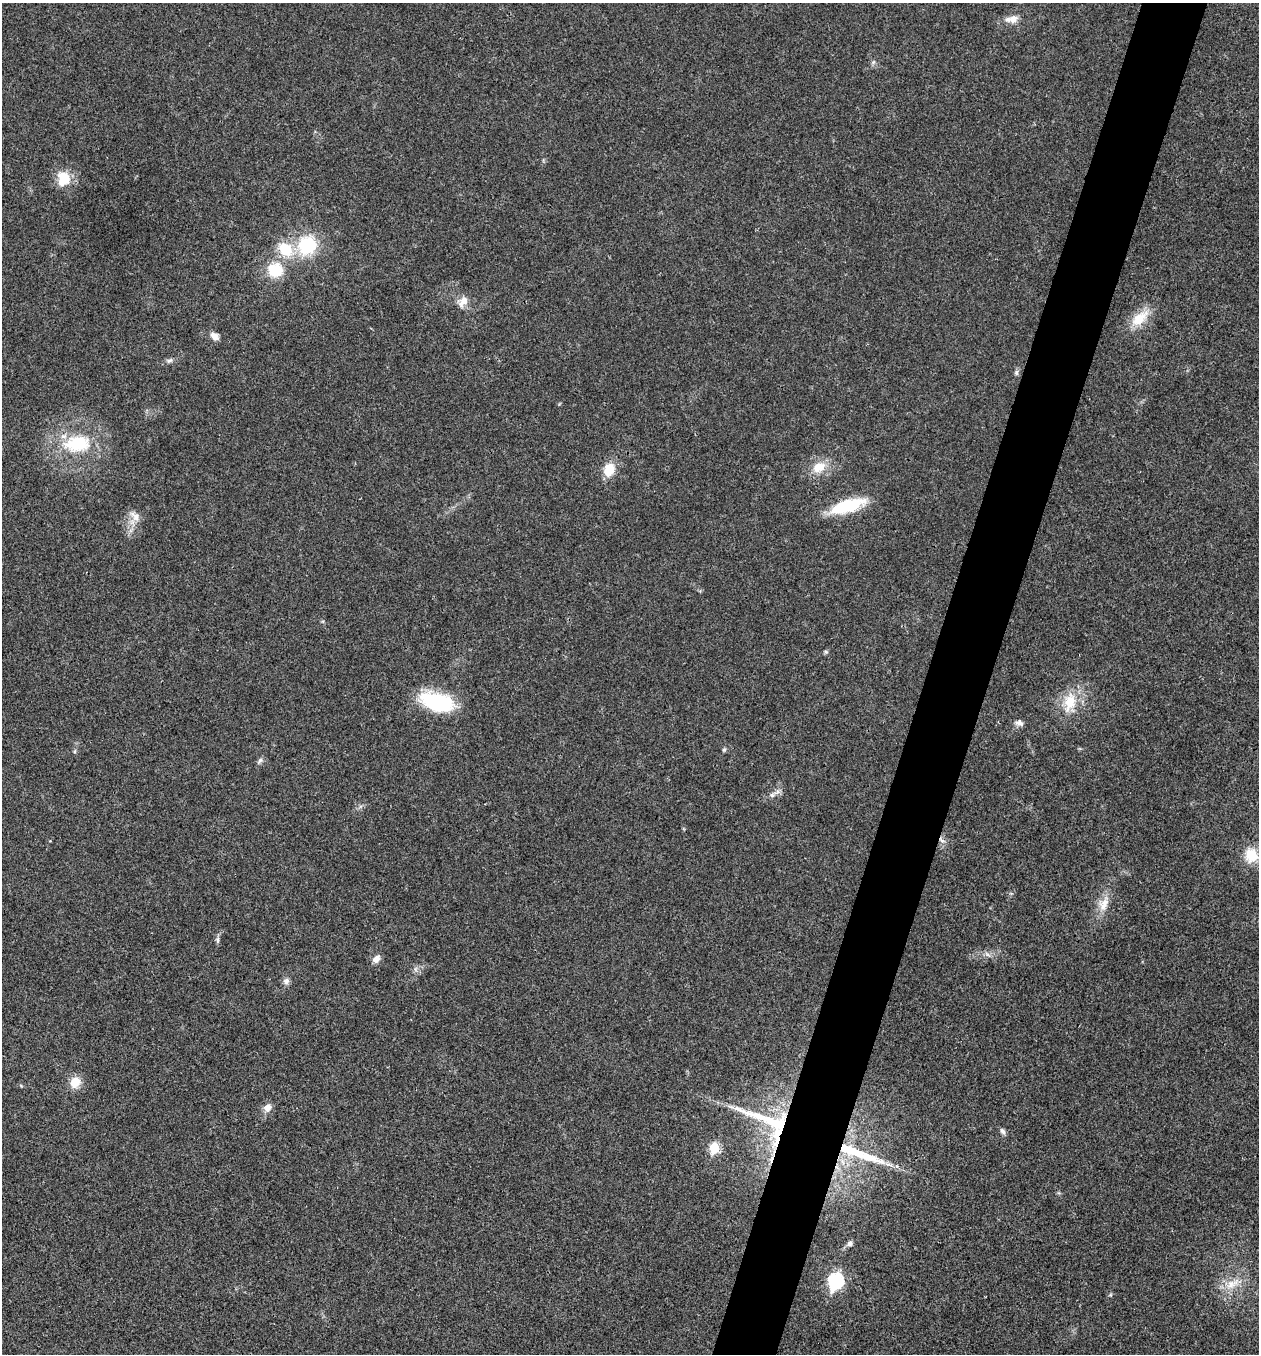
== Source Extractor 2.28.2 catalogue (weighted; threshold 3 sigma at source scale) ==
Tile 10 of 4 x 4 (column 2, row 3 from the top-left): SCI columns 1524-2780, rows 1355-2706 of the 5431 x 5417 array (HDU 1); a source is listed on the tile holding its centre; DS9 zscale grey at full resolution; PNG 1261 x 1356 px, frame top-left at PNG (2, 3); no overlay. Shown black and unused: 5% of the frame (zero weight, under 3 of 4 exposures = <1% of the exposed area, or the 3 px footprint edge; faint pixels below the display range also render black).
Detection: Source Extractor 2.28.2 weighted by HDU 2 'WHT'; one run over the whole footprint, this tile lists its part. Background 0.0216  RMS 0.004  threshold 0.0179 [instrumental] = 3 sigma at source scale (4.5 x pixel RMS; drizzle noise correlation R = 1.50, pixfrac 1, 0.05/0.05 arcsec/px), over >= 5 px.
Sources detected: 41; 1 inside a brighter listed object's ellipse — not listed separately; the other 40 listed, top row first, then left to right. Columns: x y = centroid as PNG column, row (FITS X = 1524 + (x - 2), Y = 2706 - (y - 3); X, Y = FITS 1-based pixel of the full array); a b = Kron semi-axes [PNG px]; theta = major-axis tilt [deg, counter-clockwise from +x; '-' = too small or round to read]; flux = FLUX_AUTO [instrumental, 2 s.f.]
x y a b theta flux
1012 19 20 9 6 4
873 62 7 5 45 0.85
63 178 17 14 88 9.5
307 245 20 18 49 23
285 249 20 15 -38 12
275 270 16 16 - 13
463 302 16 9 56 3.6
1140 318 27 13 41 9.4
214 336 12 7 -38 2.5
169 360 10 6 20 1.3
1016 372 7 5 89 0.91
77 444 32 19 7 23
819 467 20 14 25 7.3
609 469 16 12 70 7.7
847 506 41 13 17 20
135 516 17 10 -46 3.6
826 652 6 5 - 0.66
437 702 38 18 -16 31
1070 702 28 16 75 12
1019 723 11 7 -23 1.6
724 749 6 5 - 0.62
260 761 11 5 53 1.1
772 795 9 7 18 1.5
941 840 9 5 -48 1.5
1251 855 14 12 -68 11
1011 893 6 4 -18 0.51
1104 904 23 12 66 5.9
217 940 10 5 -85 1.1
987 954 10 5 -35 1.2
376 959 10 7 51 2.6
286 981 9 8 - 1.6
75 1082 8 7 - 9.5
268 1108 12 9 44 2.9
769 1121 92 17 -19 33
1003 1131 9 6 -58 1.3
714 1148 6 6 - 20
858 1153 69 10 -20 20
849 1243 8 7 - 1.3
836 1281 8 7 - 70
1232 1284 25 11 32 7.2
Overlapping masked pixels (flux is a lower limit): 4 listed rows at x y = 847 506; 941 840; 769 1121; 858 1153